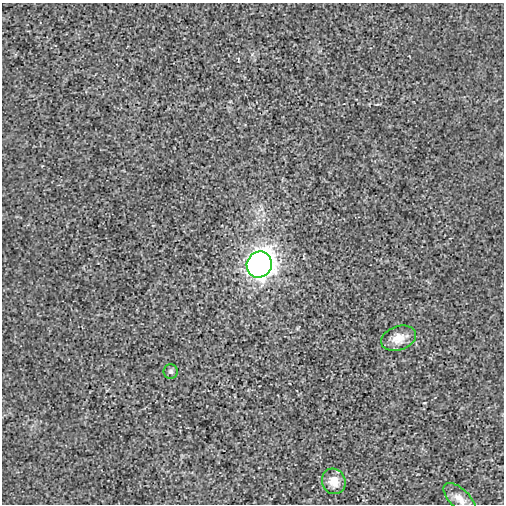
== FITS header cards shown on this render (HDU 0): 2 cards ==
NAXIS1  =                  502
NAXIS2  =                  502

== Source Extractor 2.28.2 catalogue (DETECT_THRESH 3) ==
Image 502 x 502 px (HDU 0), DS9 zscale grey, 1 PNG px = 1 image px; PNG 506 x 506 px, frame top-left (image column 1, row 502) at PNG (2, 3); each listed source drawn as its Kron ellipse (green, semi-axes under 4 px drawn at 4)
Background -4.24e-05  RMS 0.0029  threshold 0.00863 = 3 sigma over >= 5 px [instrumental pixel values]
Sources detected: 5; all 5 listed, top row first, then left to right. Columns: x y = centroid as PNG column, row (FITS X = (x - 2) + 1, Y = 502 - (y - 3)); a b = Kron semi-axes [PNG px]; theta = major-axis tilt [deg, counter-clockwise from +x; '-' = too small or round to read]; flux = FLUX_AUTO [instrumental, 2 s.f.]
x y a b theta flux
259 265 13 12 - 140
399 338 18 12 19 2.5
171 372 7 7 - 0.45
334 481 13 11 -64 2.7
460 499 20 9 -44 1.8
At the frame edge (FLAGS 8, measured only in part): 1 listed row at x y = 460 499